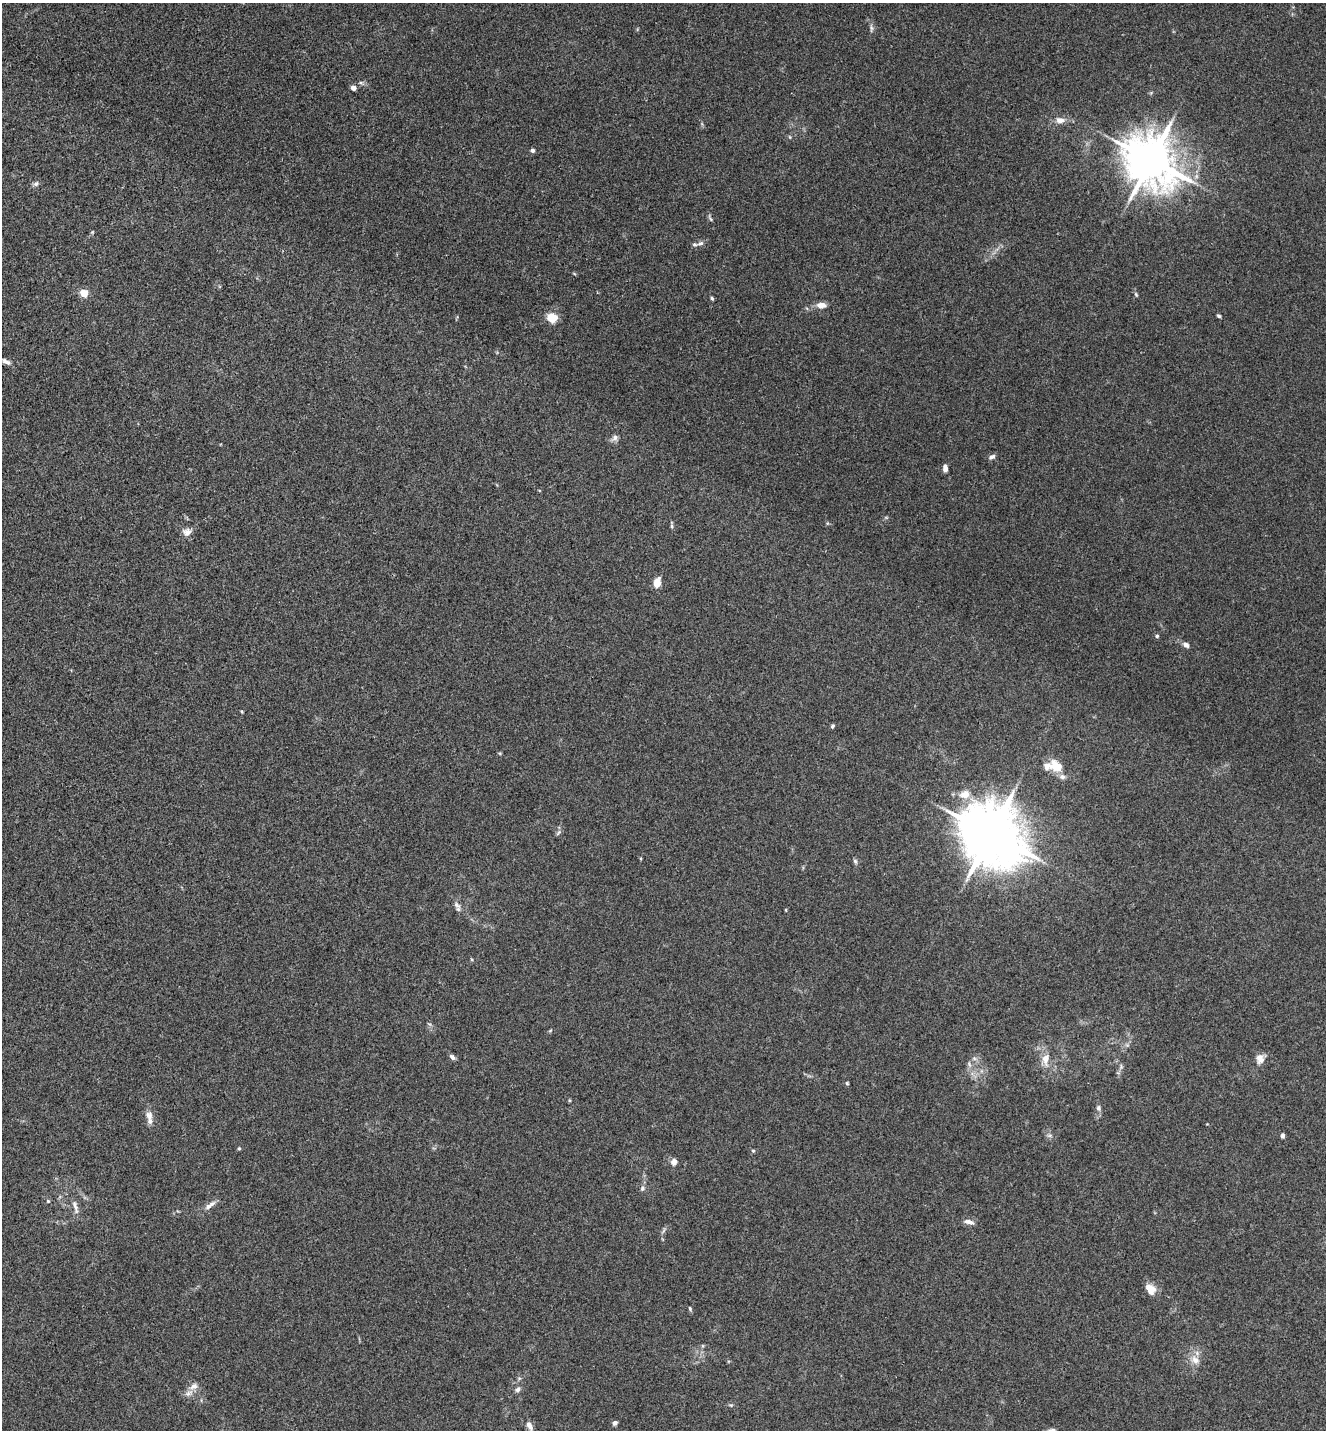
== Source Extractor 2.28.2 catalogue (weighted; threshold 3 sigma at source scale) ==
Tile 11 of 4 x 4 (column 3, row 3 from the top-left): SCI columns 2933-4256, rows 1431-2858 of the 5726 x 5715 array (HDU 1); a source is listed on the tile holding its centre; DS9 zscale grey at full resolution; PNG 1328 x 1432 px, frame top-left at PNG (2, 3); no overlay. Shown black and unused: <1% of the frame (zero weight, under 3 of 4 exposures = <1% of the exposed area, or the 3 px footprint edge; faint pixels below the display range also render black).
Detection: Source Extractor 2.28.2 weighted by HDU 2 'WHT'; one run over the whole footprint, this tile lists its part. Background 0.0238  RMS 0.0045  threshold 0.0202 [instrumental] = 3 sigma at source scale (4.5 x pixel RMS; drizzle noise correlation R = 1.50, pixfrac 1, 0.05/0.05 arcsec/px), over >= 5 px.
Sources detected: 63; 4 inside a brighter listed object's ellipse — not listed separately; the other 59 listed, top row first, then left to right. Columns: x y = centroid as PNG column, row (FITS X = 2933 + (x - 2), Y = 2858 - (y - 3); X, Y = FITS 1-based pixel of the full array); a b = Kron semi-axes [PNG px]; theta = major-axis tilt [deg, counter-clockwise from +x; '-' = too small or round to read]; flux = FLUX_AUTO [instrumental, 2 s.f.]
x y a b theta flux
871 29 10 4 86 1
361 83 7 4 8 0.89
353 88 4 4 - 3.5
1060 120 11 7 -9 3.1
533 150 5 4 - 1.3
1151 160 15 13 -46 2200
36 184 8 6 36 1.2
710 219 6 4 -69 0.72
92 232 4 4 - 0.49
700 243 11 6 16 1.8
84 293 5 4 - 13
1136 294 6 5 - 0.67
712 298 5 4 - 0.64
821 305 13 7 -2 3.1
1219 316 4 3 - 0.74
552 317 8 7 - 9
6 362 12 5 -28 1.7
615 438 9 7 36 1.6
992 457 9 5 28 1.4
945 468 8 5 -84 2
672 526 6 5 - 0.77
187 532 13 10 11 2.8
657 582 12 8 75 3.7
1157 636 5 4 - 0.73
1186 645 8 6 -35 1.6
242 712 4 3 - 0.44
832 726 5 4 - 0.69
1056 766 17 12 -36 8.3
965 794 11 8 12 5.1
558 833 9 4 54 0.93
991 834 18 15 -43 3300
855 861 7 5 -62 0.92
457 905 12 6 -37 1.9
786 910 4 3 - 0.39
452 1057 8 5 -43 1.3
974 1058 6 6 - 1.1
1046 1059 19 10 87 5.2
1260 1059 12 9 -89 3.1
1121 1066 8 4 -89 0.89
847 1083 5 4 - 0.51
1098 1108 7 6 - 1.2
149 1115 13 9 -82 3
1049 1135 7 4 -18 0.85
1282 1136 6 4 90 1
239 1148 5 4 - 0.5
753 1151 5 4 - 0.6
674 1162 8 7 - 2.3
642 1188 6 6 - 1.1
48 1201 5 5 - 0.6
210 1205 17 6 36 2.8
75 1207 21 5 -73 2.6
969 1222 14 6 -13 2.3
1150 1289 13 9 -57 5.2
690 1308 7 4 -64 0.63
1195 1360 13 10 -43 4
194 1386 12 8 29 2.6
517 1390 8 6 24 1.3
615 1423 7 5 43 1.1
529 1425 11 6 -62 2.7